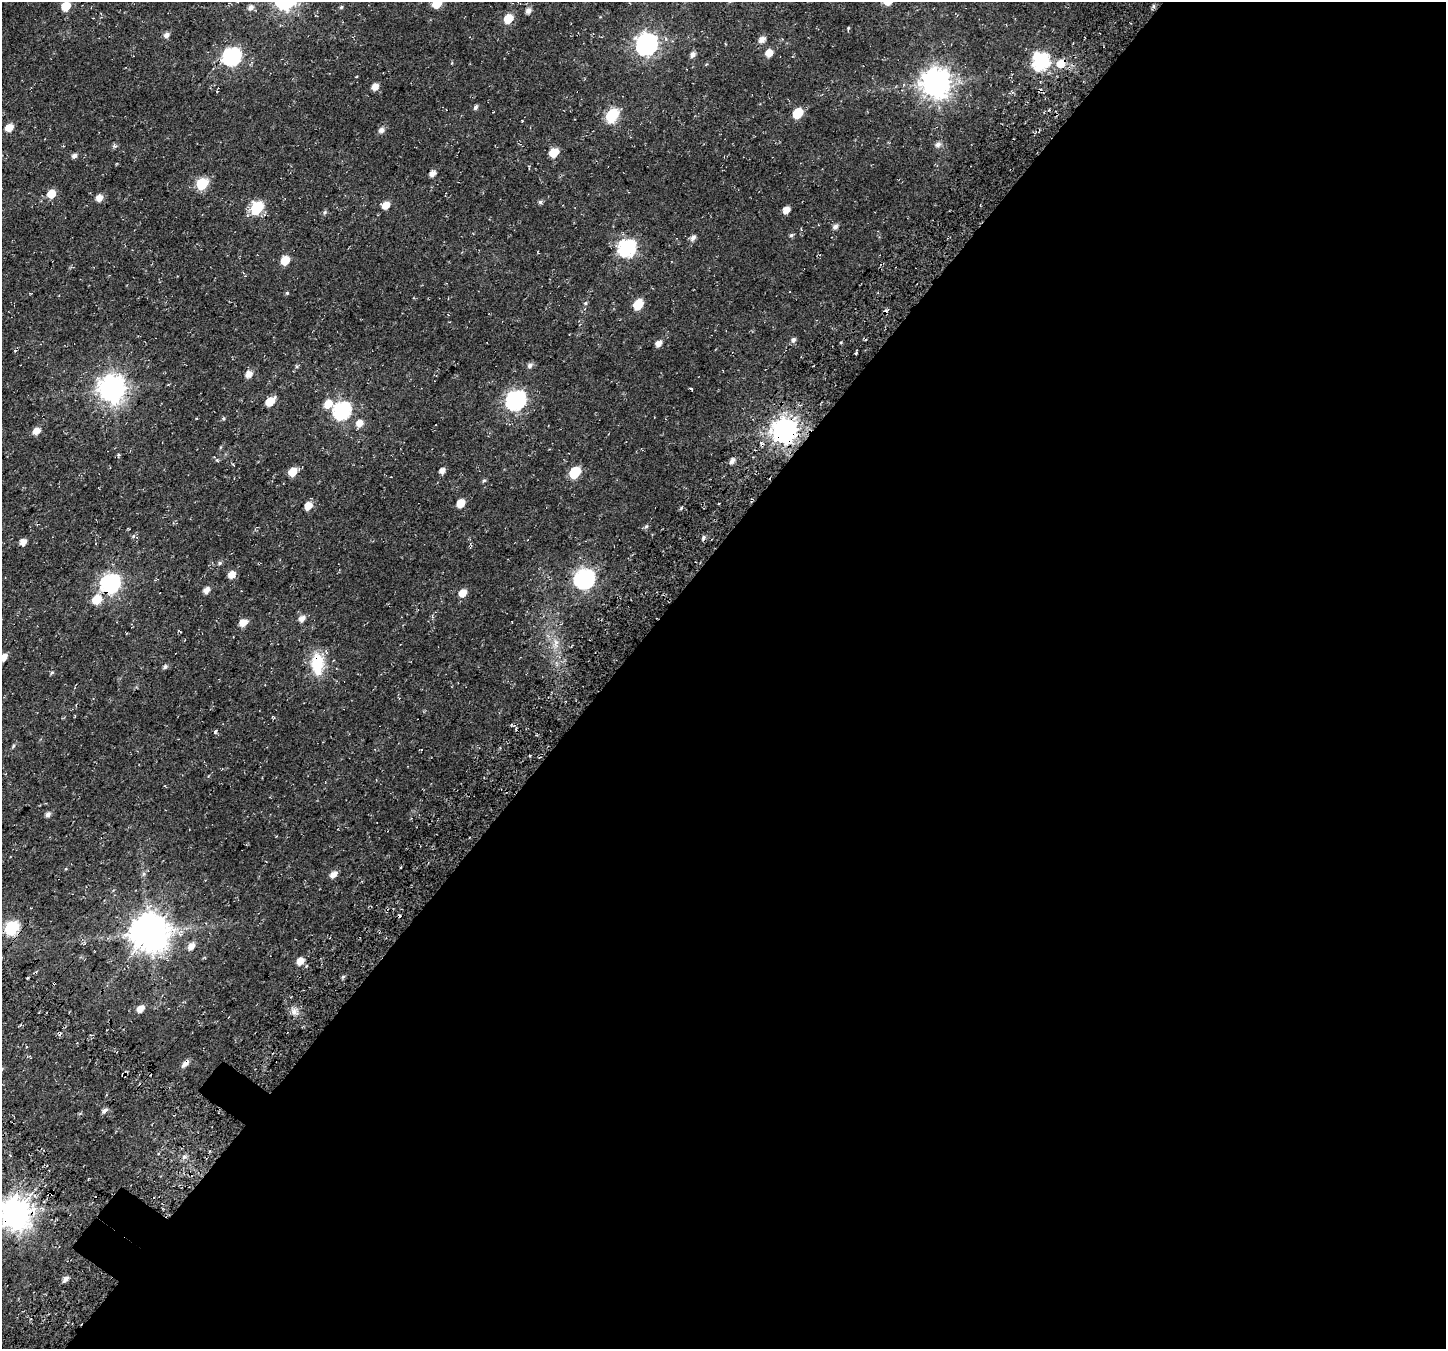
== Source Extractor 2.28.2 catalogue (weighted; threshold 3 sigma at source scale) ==
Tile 12 of 4 x 4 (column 4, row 3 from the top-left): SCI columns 4568-6011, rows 1826-3172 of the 6237 x 6280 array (HDU 1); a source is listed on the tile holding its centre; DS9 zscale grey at full resolution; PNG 1448 x 1351 px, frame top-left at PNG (2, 2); no overlay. Shown black and unused: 58% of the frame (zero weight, under 3 of 4 exposures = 13% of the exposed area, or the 3 px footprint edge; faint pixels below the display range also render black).
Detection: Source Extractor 2.28.2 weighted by HDU 2 'WHT'; one run over the whole footprint, this tile lists its part. Background 0.0184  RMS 0.0048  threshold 0.0215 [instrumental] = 3 sigma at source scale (4.5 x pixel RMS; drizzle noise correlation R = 1.50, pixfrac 1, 0.0396/0.0396 arcsec/px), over >= 5 px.
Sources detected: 117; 3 cosmic-ray / hot-pixel residue — not listed; the other 114 listed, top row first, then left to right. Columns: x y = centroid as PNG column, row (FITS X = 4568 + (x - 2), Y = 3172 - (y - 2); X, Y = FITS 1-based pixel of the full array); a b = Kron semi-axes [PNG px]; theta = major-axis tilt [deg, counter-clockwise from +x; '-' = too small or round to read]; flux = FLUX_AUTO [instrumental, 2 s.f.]
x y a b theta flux
437 3 6 6 - 12
66 6 6 6 - 12
1153 6 6 4 89 0.76
251 7 7 6 - 2.1
341 7 5 4 - 0.68
528 11 6 5 - 2.3
508 18 7 6 - 10
848 28 5 3 - 0.49
166 35 6 5 - 2.2
762 39 7 5 38 2.9
647 44 9 8 - 260
769 53 6 5 - 5.3
693 54 6 5 - 2
232 56 8 7 - 130
1041 61 9 8 - 98
1061 63 10 9 - 6.2
936 83 10 9 - 640
375 87 6 5 - 3.9
217 91 3 3 - 0.36
475 107 7 4 90 1
798 113 7 6 - 17
612 115 8 6 52 48
522 121 3 2 - 0.48
9 127 7 5 37 5.6
381 130 7 6 - 2
938 144 7 6 - 1.9
63 146 3 3 - 0.3
554 152 6 6 - 13
74 155 6 5 - 1.7
433 173 5 4 - 2.8
202 183 7 6 - 32
51 194 7 6 - 8
99 198 6 5 - 4
540 202 6 5 - 0.96
386 205 7 6 - 5.1
257 208 7 6 - 45
786 210 6 5 - 3.9
324 212 7 5 56 0.84
835 227 6 5 - 1.7
791 235 6 4 20 0.76
693 238 7 5 55 1.9
627 247 8 7 - 120
538 252 5 3 - 0.33
285 260 6 6 - 9
287 293 5 4 - 0.52
585 303 5 4 - 0.64
638 304 7 6 - 15
793 340 6 6 - 1.6
658 343 6 5 - 2.9
15 350 5 3 - 0.45
530 365 7 6 - 1.7
249 374 7 6 - 3.6
691 388 5 3 - 0.55
112 389 9 9 - 500
515 400 9 7 42 180
270 401 7 6 - 9.3
328 404 9 8 - 6
342 410 8 7 - 130
223 418 5 4 - 0.61
359 423 8 7 - 3.7
785 430 9 8 - 440
36 431 8 6 36 3.4
118 455 7 3 78 0.56
217 460 5 4 - 0.6
732 461 7 5 58 1.9
442 471 6 5 - 2.4
293 472 7 6 - 8.5
575 472 7 6 - 28
770 478 3 2 - 0.43
484 480 6 5 - 0.7
460 503 7 6 - 6.1
308 506 7 6 - 5.5
681 508 5 3 - 0.5
646 526 6 5 - 0.82
133 536 5 3 - 0.65
703 538 6 5 - 0.99
23 542 6 5 - 3.4
220 563 6 5 - 0.88
232 574 8 6 42 3.7
584 578 9 8 - 200
110 583 8 7 - 180
206 590 6 5 - 2.9
463 593 8 7 - 4.3
97 599 7 6 - 12
302 618 7 6 - 2.9
243 623 7 6 - 5
555 643 15 7 84 3.8
3 657 7 6 - 3.5
317 664 29 16 -88 16
165 667 7 5 39 1.1
52 673 6 4 51 0.65
272 716 4 3 - 0.56
215 731 7 4 61 0.78
13 746 6 3 71 0.59
530 755 3 2 - 0.55
48 814 6 5 - 1.7
144 874 6 4 -72 0.73
333 874 7 5 46 3.3
12 928 7 6 - 65
150 932 11 11 - 1300
191 946 9 7 55 3.3
300 961 8 7 - 3.9
343 977 6 4 2 0.67
27 978 3 3 - 0.42
54 983 4 3 - 1.2
140 1008 7 5 46 4.1
294 1012 9 8 - 2.4
185 1064 13 6 44 2.1
2 1069 6 4 89 0.52
104 1111 7 5 38 1.6
10 1155 4 3 - 0.34
184 1157 6 5 - 1.3
15 1213 10 10 - 760
65 1279 7 5 41 2
Overlapping masked pixels (flux is a lower limit): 8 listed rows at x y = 1061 63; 785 430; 770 478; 110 583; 12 928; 54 983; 185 1064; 15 1213
Isophote crosses this tile's border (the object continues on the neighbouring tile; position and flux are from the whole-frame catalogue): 5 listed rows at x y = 437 3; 66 6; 3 657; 2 1069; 15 1213